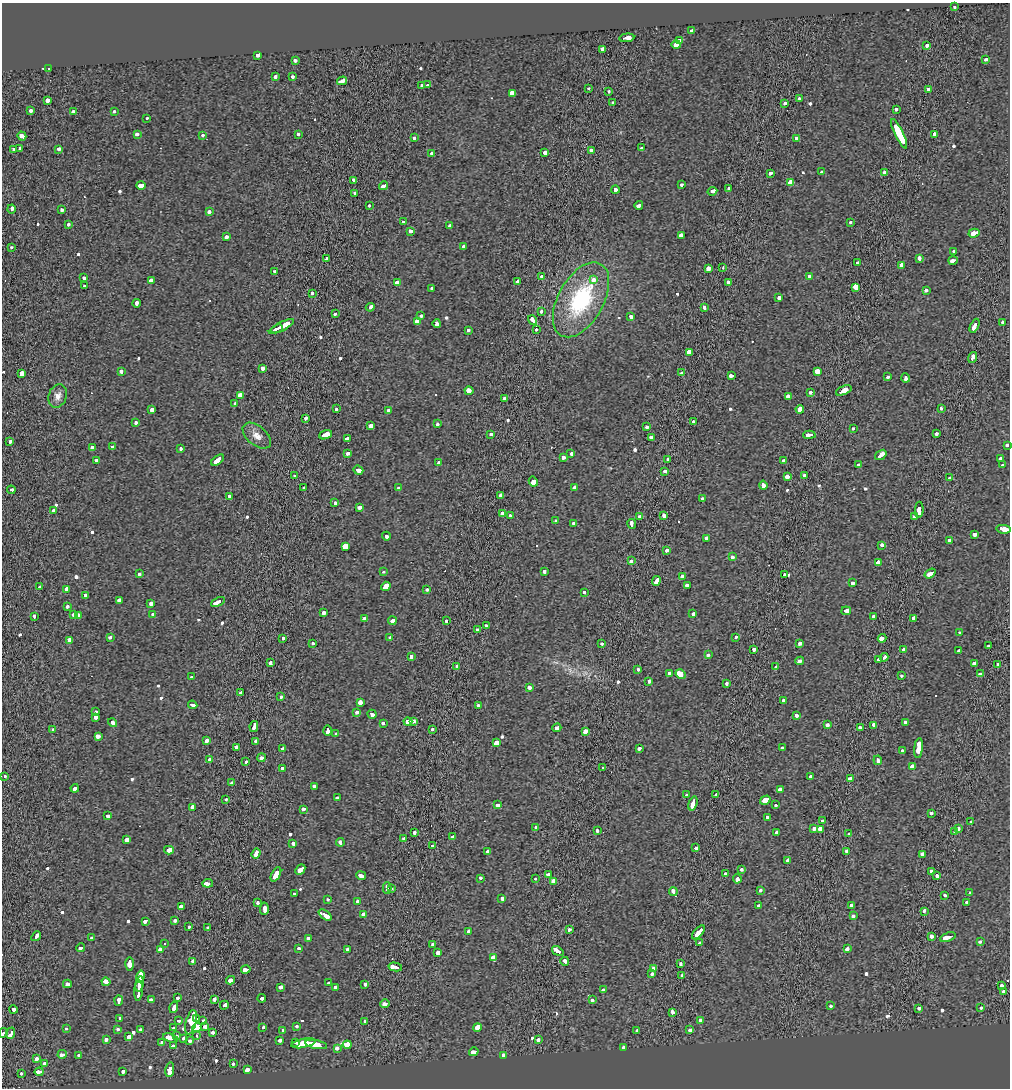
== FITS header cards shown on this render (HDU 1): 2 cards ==
NAXIS1  =                 1008
NAXIS2  =                 1086

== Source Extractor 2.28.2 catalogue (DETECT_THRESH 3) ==
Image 1008 x 1086 px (HDU 1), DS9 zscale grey, 1 PNG px = 1 image px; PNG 1012 x 1090 px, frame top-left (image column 1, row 1086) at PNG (2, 3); each listed source drawn as its Kron ellipse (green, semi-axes under 4 px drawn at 4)
Background -2.27e-04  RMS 0.018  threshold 0.0549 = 3 sigma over >= 5 px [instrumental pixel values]
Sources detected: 571; of the 571, the 500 brightest by FLUX_AUTO listed and drawn (71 fainter detections omitted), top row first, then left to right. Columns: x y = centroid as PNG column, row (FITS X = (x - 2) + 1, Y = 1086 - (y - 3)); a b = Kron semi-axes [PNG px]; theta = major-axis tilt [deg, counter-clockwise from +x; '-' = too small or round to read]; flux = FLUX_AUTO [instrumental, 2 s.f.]
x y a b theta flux
955 7 3 3 - 13
692 31 4 3 - 18
627 38 7 3 6 42
679 40 3 3 - 13
676 45 5 3 - 110
927 45 3 3 - 17
602 49 3 3 - 21
257 55 4 3 - 47
986 59 4 3 - 8.5
295 60 3 3 - 12
49 68 4 3 - 20
275 77 4 3 - 7.2
292 77 3 3 - 7.4
342 81 5 3 - 44
428 85 3 3 - 6.9
422 86 3 3 - 8.7
589 88 3 3 - 8.7
928 89 4 3 - 8.4
608 92 3 3 - 12
512 93 4 4 - 120
799 99 3 3 - 11
48 100 4 3 - 34
612 103 3 3 - 13
785 103 3 3 - 20
896 109 3 3 - 6.5
31 110 3 3 - 18
114 111 3 3 - 10
73 112 3 3 - 17
146 118 3 3 - 7.4
137 134 4 3 - 15
298 134 3 3 - 7.1
899 134 16 4 -64 200
934 134 3 3 - 33
203 135 3 3 - 6.7
22 136 4 3 - 21
414 138 3 3 - 8.1
796 138 3 3 - 16
642 148 3 3 - 9.4
13 149 3 3 - 7.4
20 149 3 3 - 21
58 149 4 3 - 15
591 150 3 3 - 12
545 152 3 3 - 31
431 153 3 3 - 12
821 172 4 3 - 12
885 172 3 3 - 15
771 173 4 3 - 12
354 180 4 3 - 11
790 182 4 3 - 570
141 185 5 3 - 24
682 185 3 3 - 7.5
383 186 4 3 - 22
729 189 3 3 - 15
615 190 4 3 - 23
712 191 5 3 - 19
355 193 3 3 - 10
369 205 3 3 - 8.9
639 205 4 3 - 19
12 209 4 3 - 26
62 210 3 3 - 11
209 211 4 3 - 12
403 222 3 3 - 10
851 222 3 3 - 9.2
68 224 3 3 - 10
450 226 3 3 - 15
410 231 4 3 - 16
974 233 5 3 - 28
681 235 4 3 - 19
227 237 3 3 - 23
464 246 3 3 - 25
11 247 3 3 - 7.9
954 252 4 3 - 34
327 258 4 3 - 14
919 258 4 3 - 16
953 260 5 3 - 32
858 263 3 3 - 10
901 265 4 3 - 52
708 268 4 3 - 33
723 268 3 2 - 6.3
275 271 3 3 - 7.6
542 276 4 3 - 18
810 276 4 3 - 11
84 278 3 3 - 8.7
593 280 4 3 - 16
151 281 3 3 - 71
518 282 4 3 - 49
397 283 4 4 - 51
728 283 3 3 - 25
84 286 3 3 - 6.4
856 287 4 3 - 190
432 288 4 3 - 6.8
926 290 4 3 - 13
312 293 3 3 - 9.3
779 297 4 3 - 14
581 300 41 22 61 140
136 303 4 3 - 15
370 307 4 3 - 25
704 307 3 3 - 15
541 311 3 3 - 7.3
335 314 3 3 - 24
421 316 3 3 - 11
631 317 4 3 - 16
533 320 5 3 - 32
417 321 4 3 - 110
1003 322 3 3 - 13
437 324 4 3 - 22
281 326 14 4 26 81
975 326 7 3 65 35
277 329 6 2 25 32
468 330 3 3 - 8.8
536 330 3 3 - 8.8
689 352 4 3 - 110
973 358 6 3 70 48
263 368 3 3 - 20
817 371 4 4 - 38
121 372 4 3 - 15
682 373 4 3 - 17
21 374 3 3 - 110
731 376 4 3 - 15
888 377 4 3 - 9.9
906 378 4 3 - 21
844 390 8 3 23 150
469 391 4 3 - 47
811 392 3 3 - 11
58 396 12 9 71 9
241 396 3 3 - 230
788 396 4 4 - 24
504 399 3 3 - 7.4
235 403 3 3 - 37
336 408 3 3 - 8.9
941 408 3 3 - 12
800 409 4 4 - 22
152 410 4 3 - 29
388 410 3 3 - 8.7
306 418 3 3 - 17
693 422 3 3 - 8.6
135 423 4 3 - 9.8
438 424 3 3 - 11
371 426 4 4 - 58
647 427 3 3 - 8.8
853 428 3 3 - 7
491 434 3 3 - 14
936 434 3 3 - 9.5
326 435 7 3 19 72
809 435 6 3 1 27
257 436 16 9 -40 12
651 437 4 3 - 10
347 438 3 3 - 35
10 442 4 3 - 13
1007 445 4 3 - 7.8
112 447 3 3 - 27
92 448 4 4 - 31
181 448 3 3 - 8.7
348 453 4 3 - 13
571 453 4 3 - 33
881 455 6 3 36 34
563 457 3 3 - 100
668 459 4 3 - 8.7
1000 459 3 3 - 24
97 460 4 3 - 17
218 460 7 3 37 51
784 461 3 3 - 19
439 463 3 3 - 15
858 465 4 3 - 10
1002 465 3 3 - 26
358 470 5 3 - 84
664 471 3 3 - 12
294 475 3 3 - 22
804 475 3 3 - 13
787 477 4 3 - 49
950 478 4 3 - 7.7
533 482 5 3 - 380
763 485 4 3 - 50
398 487 3 3 - 9.6
575 487 4 3 - 43
304 488 3 3 - 23
11 490 4 3 - 25
230 496 3 3 - 12
500 496 3 3 - 69
702 499 3 3 - 25
335 503 3 3 - 16
360 507 4 3 - 27
53 510 4 3 - 10
919 510 8 3 89 81
502 513 3 3 - 11
510 516 3 3 - 8
639 516 3 3 - 8.9
664 516 4 3 - 17
914 517 3 3 - 8.5
556 521 4 3 - 16
574 523 3 3 - 8.5
632 524 5 3 - 25
1003 529 7 3 -12 130
974 534 4 3 - 12
386 536 4 3 - 19
707 538 3 3 - 28
949 540 3 3 - 86
882 545 4 3 - 13
345 547 4 4 - 140
667 550 3 3 - 20
733 557 3 3 - 9.6
631 561 4 3 - 13
878 562 4 3 - 26
544 571 3 3 - 8.4
383 572 3 3 - 6.7
930 573 6 3 36 33
139 574 4 3 - 11
784 574 3 3 - 16
682 577 3 3 - 58
656 581 5 3 - 51
852 583 4 3 - 8
687 585 4 3 - 15
386 586 5 4 - 88
39 587 3 3 - 13
66 589 4 3 - 100
427 590 3 3 - 29
584 592 4 3 - 6.9
85 595 4 3 - 29
119 600 3 3 - 52
218 602 7 3 26 37
151 603 3 3 - 18
67 606 3 3 - 8.9
846 611 5 3 - 16
324 613 4 3 - 22
693 613 3 3 - 17
153 614 3 3 - 9.9
74 615 4 3 - 17
78 615 4 3 - 13
34 616 3 3 - 16
873 617 3 3 - 13
913 618 4 3 - 17
365 619 3 3 - 330
392 621 4 3 - 15
447 621 3 3 - 13
486 626 3 3 - 14
478 630 4 3 - 16
960 632 3 3 - 7.1
110 637 4 3 - 9.5
390 637 3 3 - 6.7
736 637 3 3 - 8.7
283 638 3 3 - 8.2
882 638 4 3 - 68
69 640 4 3 - 26
312 643 3 3 - 8.5
800 643 4 3 - 8.5
602 644 3 3 - 11
989 646 3 3 - 7.8
754 649 3 3 - 14
904 650 3 3 - 11
959 650 3 3 - 21
708 655 4 3 - 7.6
411 657 4 3 - 17
884 657 4 3 - 23
878 659 3 3 - 7
800 661 4 3 - 14
270 663 3 3 - 20
974 663 3 3 - 10
997 664 4 3 - 24
776 666 3 3 - 26
457 667 4 3 - 11
638 669 3 3 - 8.8
669 673 3 3 - 11
681 674 5 4 - 89
980 674 4 3 - 23
901 676 3 3 - 6.3
192 677 4 3 - 7.5
649 681 4 4 - 14
727 683 3 3 - 8.7
529 687 4 3 - 12
241 693 3 3 - 13
281 696 3 3 - 14
783 700 4 3 - 29
360 703 4 3 - 35
193 705 5 3 - 16
478 706 3 3 - 20
95 711 3 3 - 7.3
357 712 4 3 - 13
372 714 4 3 - 27
796 715 4 3 - 10
96 717 4 4 - 18
414 721 4 3 - 27
408 722 4 3 - 19
905 722 3 3 - 16
113 723 5 3 - 31
383 723 3 3 - 9.5
827 725 4 3 - 11
874 725 4 3 - 22
254 727 5 3 - 22
557 728 4 3 - 15
861 728 4 3 - 24
53 729 3 3 - 8.7
432 729 3 3 - 7.4
327 731 5 3 - 34
585 731 4 3 - 26
336 733 3 3 - 7.3
98 736 4 3 - 62
206 741 4 3 - 18
255 741 4 3 - 18
496 743 4 3 - 77
236 747 3 3 - 11
639 748 4 3 - 12
782 748 4 3 - 24
919 748 10 4 84 84
283 749 4 3 - 54
902 751 3 3 - 18
262 758 4 3 - 15
210 760 3 3 - 38
878 760 5 3 - 23
246 762 3 3 - 12
912 766 4 3 - 21
603 768 4 3 - 6.9
282 769 3 3 - 21
5 776 3 3 - 7.1
811 777 3 3 - 6.7
850 779 3 3 - 110
232 783 3 3 - 11
314 786 3 3 - 25
75 788 4 3 - 17
780 790 4 4 - 25
687 795 3 3 - 7.3
716 795 3 3 - 12
337 798 4 3 - 9.7
226 799 3 3 - 6.7
765 800 5 4 - 80
693 803 7 3 73 61
497 805 3 3 - 11
775 805 3 3 - 6.7
192 807 4 3 - 21
303 809 3 3 - 14
931 813 3 3 - 6.8
108 816 4 3 - 11
768 817 3 3 - 11
822 821 3 3 - 7.4
971 822 3 3 - 7.4
536 828 3 3 - 11
814 829 3 3 - 11
820 829 4 3 - 140
958 829 3 3 - 13
597 831 3 3 - 12
955 831 3 3 - 9.6
777 832 3 3 - 19
415 833 3 3 - 11
849 834 3 3 - 7.8
453 836 4 3 - 14
404 839 3 3 - 10
127 840 3 3 - 120
340 842 4 3 - 8.7
293 843 4 3 - 14
432 845 3 3 - 33
696 848 3 3 - 12
169 850 5 3 - 72
847 851 3 3 - 13
487 852 3 3 - 10
256 854 5 3 - 23
923 855 4 3 - 51
788 860 3 3 - 20
741 869 3 3 - 7.4
300 870 6 3 47 46
931 871 3 3 - 10
276 874 8 3 62 98
725 874 3 3 - 17
548 875 3 3 - 31
937 875 3 3 - 18
361 876 5 3 - 22
480 878 3 3 - 25
536 879 3 3 - 6.7
737 879 4 3 - 37
554 881 4 3 - 52
208 883 5 3 - 37
387 888 5 3 - 23
392 888 3 3 - 6.7
760 890 4 3 - 6.8
673 891 4 3 - 17
970 893 4 3 - 7.2
294 894 3 3 - 9.2
945 895 3 3 - 6.4
328 899 3 3 - 19
502 899 3 3 - 14
358 901 3 3 - 17
257 903 3 3 - 20
966 903 3 3 - 11
851 905 3 3 - 11
759 906 3 3 - 13
182 907 3 3 - 68
264 909 6 3 85 45
924 911 4 3 - 12
363 914 3 3 - 8.3
325 915 7 3 -36 56
853 916 3 3 - 11
175 920 3 3 - 9.4
145 921 4 3 - 14
189 927 3 3 - 8.8
208 927 3 3 - 13
569 929 3 3 - 11
468 931 4 3 - 15
699 932 8 3 50 62
36 936 5 3 - 27
932 936 4 3 - 12
948 937 8 3 21 46
91 938 3 3 - 20
308 938 3 3 - 7.3
980 941 4 3 - 7.9
699 943 3 3 - 10
165 944 3 3 - 16
433 944 3 3 - 24
81 948 4 3 - 14
298 948 3 3 - 13
161 949 4 3 - 120
847 949 3 3 - 13
348 950 3 3 - 39
558 951 6 3 -35 50
438 953 4 4 - 17
494 957 4 3 - 400
193 961 3 3 - 14
565 961 4 3 - 14
129 964 7 3 90 110
681 964 3 3 - 30
395 967 7 3 -13 60
654 968 4 3 - 19
246 969 5 3 - 31
652 974 3 3 - 8.5
140 976 6 4 78 61
682 976 3 3 - 8.7
230 980 4 3 - 26
106 982 4 3 - 34
329 983 3 3 - 19
67 984 4 3 - 26
139 984 8 3 81 60
365 984 3 3 - 10
1002 985 3 3 - 36
280 987 4 3 - 22
335 987 4 3 - 14
603 990 4 3 - 7.3
139 991 10 3 87 69
1003 991 3 3 - 8.8
177 998 3 3 - 15
262 998 4 3 - 14
214 999 3 3 - 20
151 1000 4 3 - 8.7
592 1000 4 3 - 12
119 1001 5 3 - 21
385 1004 4 3 - 24
224 1005 4 3 - 23
830 1006 3 3 - 11
174 1007 6 3 72 21
918 1008 3 3 - 8.5
981 1008 3 3 - 7.4
13 1010 4 3 - 20
672 1012 3 3 - 86
120 1018 3 3 - 11
197 1019 3 3 - 460
700 1020 3 3 - 12
179 1021 4 3 - 50
203 1021 4 3 - 32
365 1021 3 3 - 11
191 1022 12 5 75 330
205 1027 4 3 - 25
263 1027 3 3 - 19
296 1027 3 3 - 7.7
173 1028 3 3 - 7.9
197 1028 5 4 - 1600
477 1028 4 3 - 130
66 1029 3 3 - 6.8
118 1030 3 3 - 9.7
140 1030 3 3 - 12
637 1030 3 3 - 10
690 1030 4 3 - 11
283 1031 4 3 - 29
212 1032 3 3 - 15
3 1033 5 3 - 44
11 1033 6 3 70 87
197 1035 3 3 - 210
177 1036 3 3 - 17
129 1037 4 3 - 29
170 1038 8 3 -16 60
183 1038 3 3 - 7
106 1039 3 3 - 12
280 1040 3 3 - 18
538 1040 3 3 - 110
189 1041 3 3 - 11
295 1042 3 3 - 17
162 1043 3 3 - 12
303 1043 12 4 11 120
316 1045 11 3 -11 110
347 1045 4 4 - 93
173 1046 3 3 - 13
337 1048 3 3 - 55
624 1048 3 3 - 24
474 1052 5 3 - 27
62 1054 5 3 - 16
79 1055 3 3 - 13
504 1055 3 3 - 24
36 1059 3 3 - 14
45 1063 4 3 - 81
233 1064 3 3 - 8
170 1069 7 3 82 120
247 1070 3 3 - 29
123 1071 3 3 - 17
39 1072 4 3 - 69
21 1074 3 3 - 11
At the frame edge (FLAGS 8, measured only in part): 2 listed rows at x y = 1007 445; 3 1033
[71 fainter detections neither listed nor drawn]